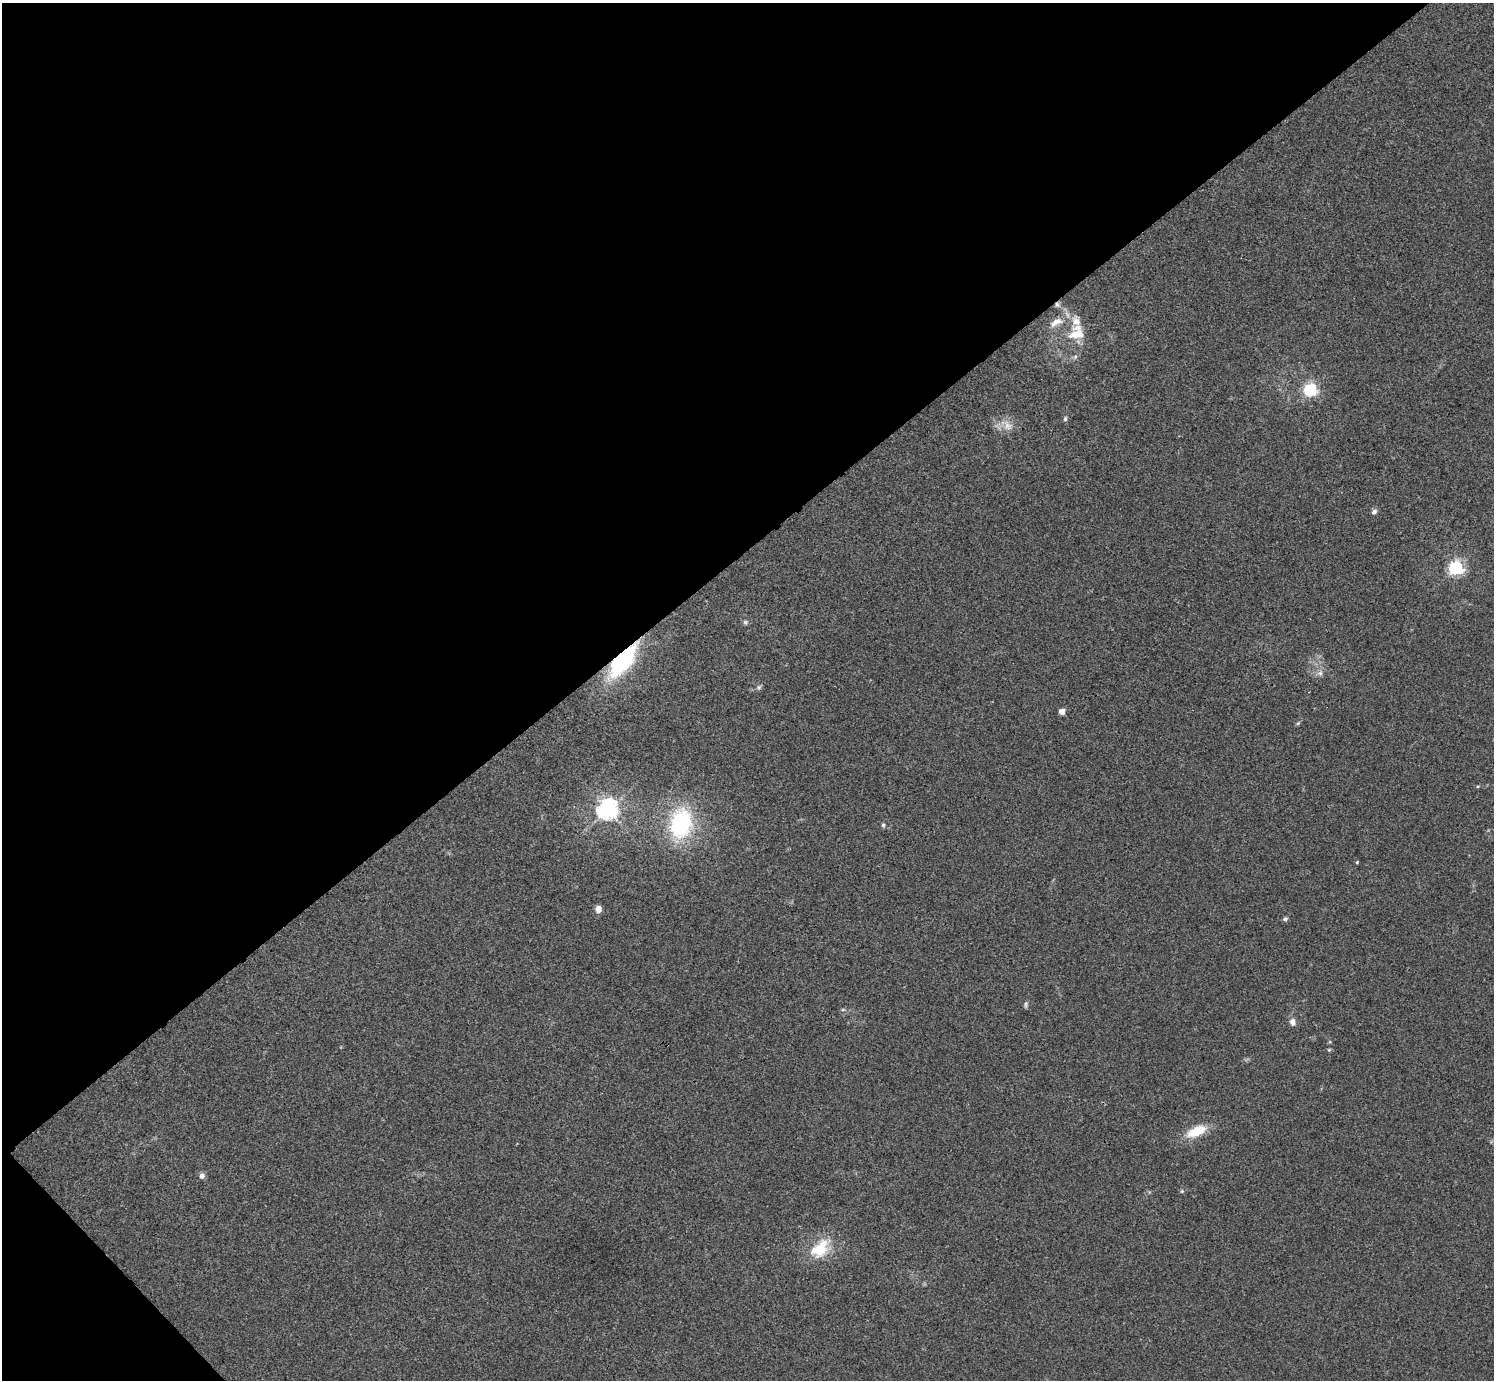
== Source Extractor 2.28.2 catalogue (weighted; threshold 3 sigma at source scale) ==
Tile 5 of 4 x 4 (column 1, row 2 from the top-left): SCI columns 4-1495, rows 2918-4295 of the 5976 x 5974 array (HDU 1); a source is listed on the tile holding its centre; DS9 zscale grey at full resolution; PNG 1496 x 1382 px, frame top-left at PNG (2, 3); no overlay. Shown black and unused: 41% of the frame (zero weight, under 3 of 4 exposures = <1% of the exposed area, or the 3 px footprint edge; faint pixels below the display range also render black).
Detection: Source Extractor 2.28.2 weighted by HDU 2 'WHT'; one run over the whole footprint, this tile lists its part. Background 0.0246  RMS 0.0046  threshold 0.0207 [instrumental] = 3 sigma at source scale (4.5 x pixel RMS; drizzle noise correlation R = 1.50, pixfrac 1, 0.05/0.05 arcsec/px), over >= 5 px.
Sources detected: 29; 2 inside a brighter listed object's ellipse — not listed separately; the other 27 listed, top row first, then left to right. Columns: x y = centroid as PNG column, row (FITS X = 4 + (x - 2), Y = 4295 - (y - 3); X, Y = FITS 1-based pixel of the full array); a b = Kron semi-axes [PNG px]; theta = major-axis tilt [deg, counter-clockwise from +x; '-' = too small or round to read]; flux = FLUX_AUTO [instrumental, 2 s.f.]
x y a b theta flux
1057 305 8 6 -56 1.3
1076 321 40 16 -85 11
1056 322 21 9 29 5.5
1310 389 6 5 - 93
1065 419 7 5 76 0.81
1008 425 16 11 -58 4.8
1374 512 7 5 46 1.6
1456 568 6 6 - 110
745 622 7 6 - 0.98
623 661 39 15 50 48
1320 673 8 8 - 1.8
759 687 8 6 16 1.1
1062 712 5 4 - 5
1298 723 6 4 71 0.59
608 809 7 7 - 280
681 823 39 28 80 43
883 825 5 5 - 0.81
1357 862 4 3 - 0.48
598 909 8 7 - 2.7
1285 919 6 5 - 0.94
1026 1005 10 4 83 0.84
1292 1022 10 7 -72 2.4
1329 1050 5 5 - 0.55
1196 1131 26 11 23 11
202 1176 7 6 - 1.8
1182 1191 5 4 - 0.58
820 1249 33 20 46 15
Overlapping masked pixels (flux is a lower limit): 2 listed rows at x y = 1057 305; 623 661